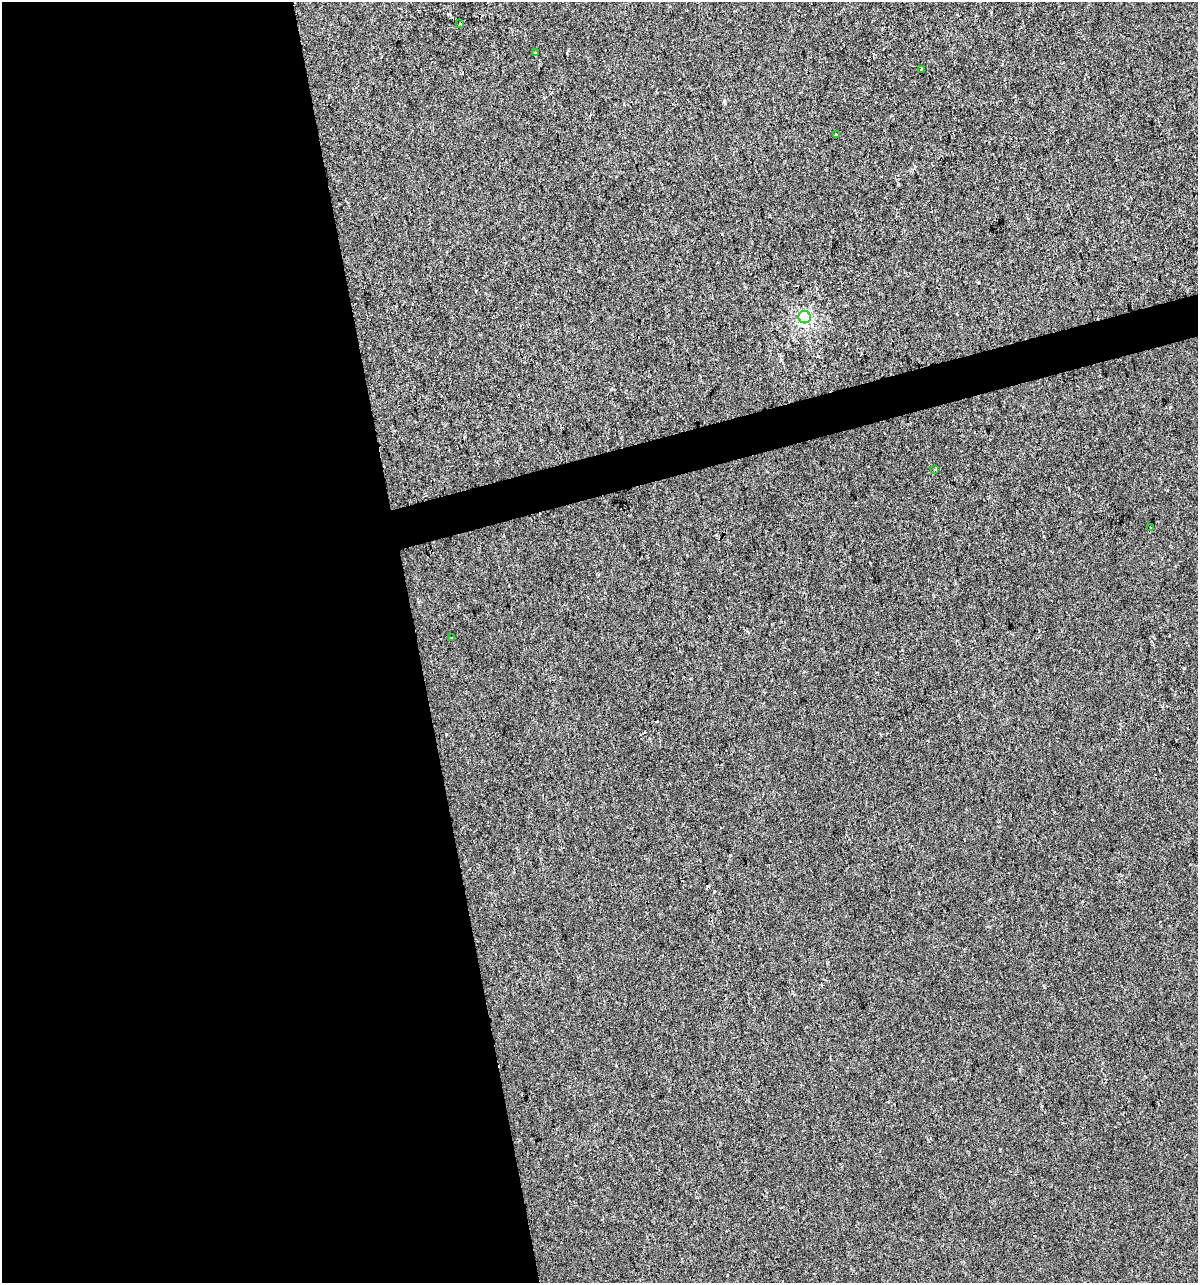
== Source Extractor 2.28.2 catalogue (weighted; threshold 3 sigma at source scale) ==
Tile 9 of 4 x 4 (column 1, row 3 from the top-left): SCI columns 94-1289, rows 1281-2561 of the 4919 x 5122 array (HDU 1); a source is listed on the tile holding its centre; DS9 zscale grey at full resolution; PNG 1200 x 1285 px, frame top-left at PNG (2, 2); each listed source drawn as its Kron ellipse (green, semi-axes under 4 px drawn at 4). Shown black and unused: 37% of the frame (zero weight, under 2 of 3 exposures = <1% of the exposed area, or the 3 px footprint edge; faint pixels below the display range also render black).
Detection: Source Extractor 2.28.2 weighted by HDU 2 'WHT'; one run over the whole footprint, this tile lists its part. Background 1.48e-04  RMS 0.0042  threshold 0.019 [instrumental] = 3 sigma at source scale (4.5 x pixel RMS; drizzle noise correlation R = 1.50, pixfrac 1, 0.0396/0.0396 arcsec/px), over >= 5 px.
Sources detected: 15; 7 cosmic-ray / hot-pixel residue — neither listed nor drawn; the other 8 listed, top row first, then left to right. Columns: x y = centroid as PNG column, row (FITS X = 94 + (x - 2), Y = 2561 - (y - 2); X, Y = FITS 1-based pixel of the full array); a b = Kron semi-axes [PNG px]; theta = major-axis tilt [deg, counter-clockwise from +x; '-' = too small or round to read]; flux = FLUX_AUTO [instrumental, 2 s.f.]
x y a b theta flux
459 24 3 3 - 4.3
535 53 3 3 - 1.1
921 69 3 3 - 1.1
836 135 3 2 - 0.36
805 317 6 6 - 72
935 469 3 3 - 0.37
1151 528 3 2 - 0.96
451 638 3 3 - 0.71